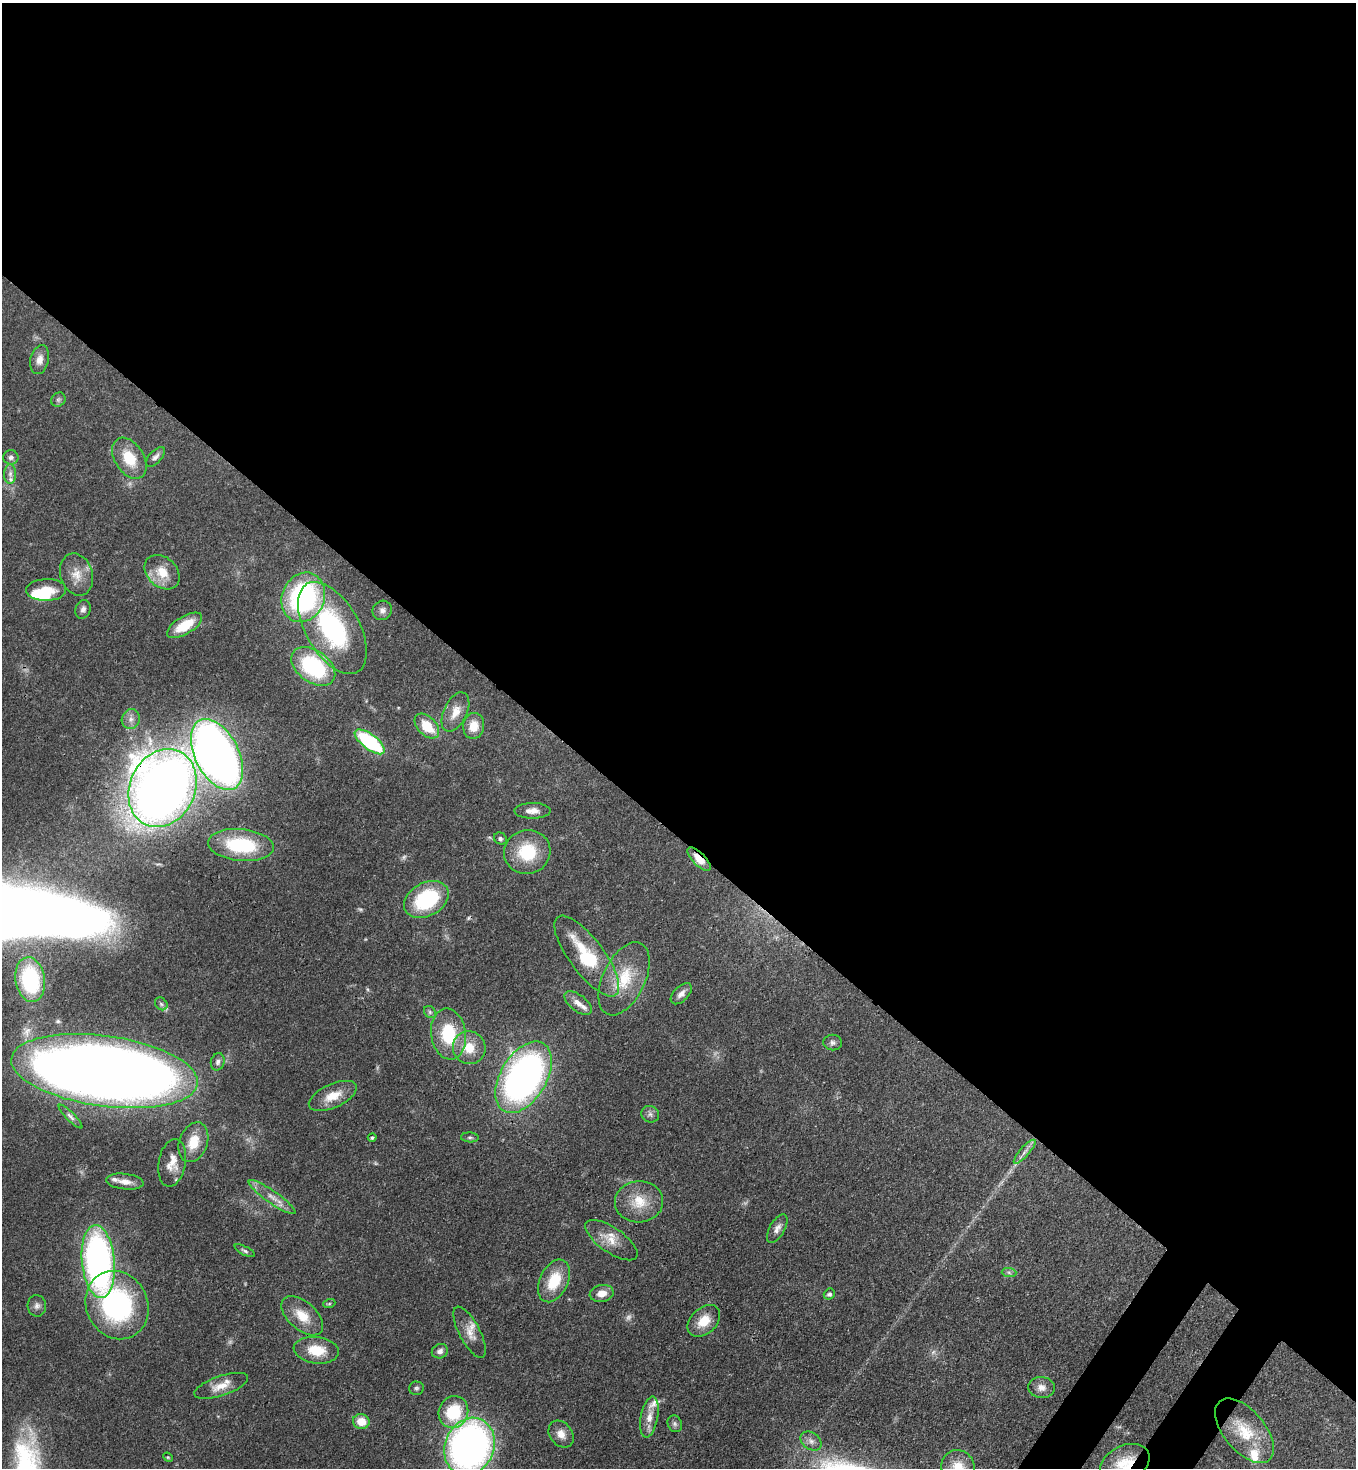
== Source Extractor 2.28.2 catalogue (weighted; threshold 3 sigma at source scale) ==
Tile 3 of 4 x 4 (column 3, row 1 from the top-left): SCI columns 2932-4285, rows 4455-5920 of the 6002 x 5979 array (HDU 1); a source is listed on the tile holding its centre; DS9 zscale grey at full resolution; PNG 1358 x 1470 px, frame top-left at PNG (2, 3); each listed source drawn as its Kron ellipse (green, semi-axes under 4 px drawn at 4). Shown black and unused: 58% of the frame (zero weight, under 3 of 4 exposures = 7% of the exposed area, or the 3 px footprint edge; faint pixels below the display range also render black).
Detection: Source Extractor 2.28.2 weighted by HDU 2 'WHT'; one run over the whole footprint, this tile lists its part. Background 0.0889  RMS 0.0039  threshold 0.0176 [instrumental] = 3 sigma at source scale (4.5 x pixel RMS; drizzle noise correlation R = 1.50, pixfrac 1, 0.05/0.05 arcsec/px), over >= 5 px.
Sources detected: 96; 5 too faint to see at this stretch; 1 inside a brighter object's white glare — neither listed nor drawn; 8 inside a brighter listed object's ellipse — not listed separately; the other 82 listed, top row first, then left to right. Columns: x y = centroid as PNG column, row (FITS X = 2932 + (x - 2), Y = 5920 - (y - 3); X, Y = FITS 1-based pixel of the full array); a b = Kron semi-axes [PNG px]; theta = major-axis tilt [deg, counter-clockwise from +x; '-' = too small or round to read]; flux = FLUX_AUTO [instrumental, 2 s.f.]
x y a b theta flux
40 360 15 9 77 3.3
58 400 7 6 - 0.93
11 457 7 7 - 1.4
155 457 12 6 46 1.6
129 458 22 14 -58 11
10 474 10 6 90 1.7
162 572 19 14 -43 8.2
77 574 21 16 -72 6.5
46 590 20 11 2 8.9
303 597 25 21 66 69
83 609 9 7 73 1.6
382 610 10 9 - 1.9
185 625 20 9 31 10
332 628 51 26 -60 55
313 666 24 16 -36 40
455 712 21 11 64 5.5
131 719 10 9 - 2.2
427 726 15 9 -45 11
474 726 13 10 80 5.9
370 742 18 7 -37 41
217 754 38 22 -63 270
162 788 40 33 64 520
532 811 18 7 0 3.3
500 838 6 5 - 0.94
241 845 33 16 -5 29
527 852 23 22 - 18
699 859 15 6 -45 5.1
426 899 24 16 28 33
587 956 49 17 -53 28
624 979 39 21 64 17
30 980 22 14 -81 35
681 994 13 7 45 2.4
578 1003 16 8 -38 3.2
161 1004 7 5 -46 0.86
430 1012 6 5 - 0.88
449 1034 26 17 -81 21
833 1043 9 8 - 1.4
469 1048 16 16 - 8.7
218 1062 9 6 74 1.4
105 1071 94 35 -8 750
524 1077 39 23 59 170
333 1096 26 11 24 7.4
650 1114 9 8 - 1.6
70 1116 16 4 -45 1.4
470 1137 9 5 -4 0.88
372 1138 4 4 - 0.75
193 1142 20 14 71 8.8
1025 1152 15 4 49 2
172 1163 24 13 80 5.5
125 1181 19 7 -7 3.7
272 1197 28 6 -35 4.4
639 1202 24 20 3 10
777 1228 16 7 61 2.4
611 1240 30 12 -35 6.6
245 1251 11 4 -27 0.94
98 1261 36 16 -85 140
1009 1272 7 4 -2 0.86
554 1281 23 14 65 13
602 1293 12 8 10 4
829 1294 6 5 - 1.1
329 1304 6 4 19 0.51
117 1305 35 30 -63 69
37 1306 11 9 -86 1.8
302 1316 25 14 -42 8.2
704 1321 19 13 43 7.9
470 1332 28 10 -62 4.8
316 1350 23 13 -7 9.7
440 1351 8 7 - 1.7
221 1386 28 10 19 5.8
1041 1387 13 10 -5 2.9
416 1388 7 7 - 0.88
453 1412 16 14 68 19
649 1417 21 8 79 5
361 1421 8 7 - 5.8
675 1424 8 7 - 1.2
1244 1431 38 20 -50 16
561 1434 14 11 -51 3.7
811 1441 11 8 -36 2.2
469 1447 29 24 66 190
168 1457 5 4 - 0.44
1125 1463 26 18 26 12
958 1467 17 16 - 7.6
Overlapping masked pixels (flux is a lower limit): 3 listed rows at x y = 162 788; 699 859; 1125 1463
Isophote crosses this tile's border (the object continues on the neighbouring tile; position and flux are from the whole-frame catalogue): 3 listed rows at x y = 469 1447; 1125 1463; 958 1467